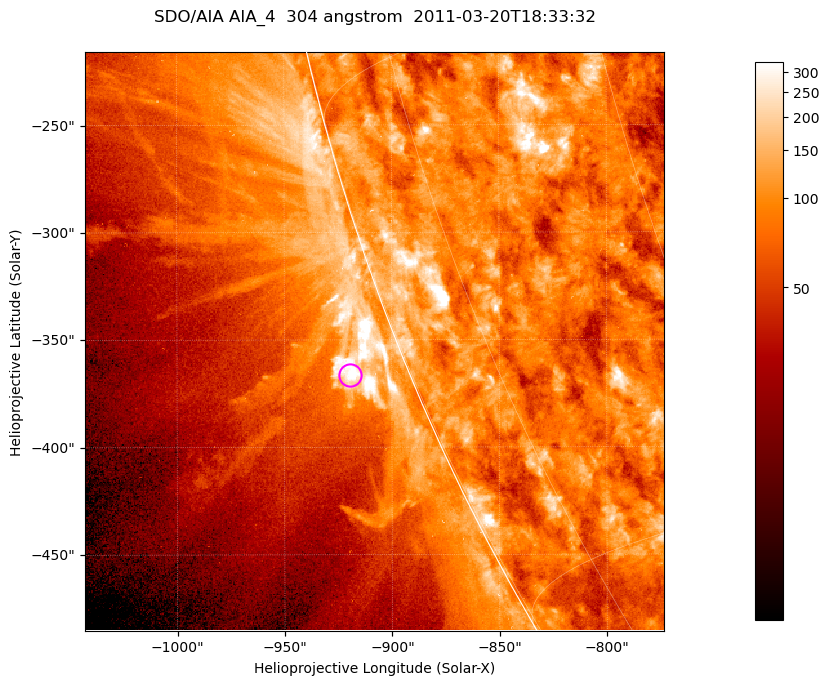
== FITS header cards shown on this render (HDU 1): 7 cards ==
TELESCOP= 'SDO/AIA '           / For AIA: SDO/AIA
INSTRUME= 'AIA_4   '           / For AIA: AIA_ATA1, AIA_ATA2, AIA_ATA3 or AIA_AT
WAVELNTH=                  304 / [angstrom] Wavelength
WAVEUNIT= 'angstrom'           / Wavelength unit: angstrom
DATE-OBS= '2011-03-20T18:33:32.126' / [ISO] Date when observation started; ISO 8
CTYPE1  = 'HPLN-TAN'           / CTYPE1; Typically HPLN
CTYPE2  = 'HPLT-TAN'           / CTYPE2; Typically HPLT

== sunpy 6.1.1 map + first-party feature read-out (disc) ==
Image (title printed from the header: SDO/AIA AIA_4  304 angstrom  2011-03-20T18:33:32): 449 x 449 px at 0.6 arcsec/px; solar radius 964 arcsec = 1606 px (partial field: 1.1% of the solar disc is inside the frame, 45% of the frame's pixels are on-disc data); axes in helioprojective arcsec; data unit not stated in the header (colour bar unlabelled)
Orientation: roll -0.132 deg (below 1 deg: not rotated)
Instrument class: DISC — disc imager (sunpy class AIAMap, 304 A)
Bright regions (active regions / flare kernels): reference = the on-disc median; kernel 5 px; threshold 5 sigma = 153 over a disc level ~87.2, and >= 1.15x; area >= 201 px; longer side >= 5 px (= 3 arcsec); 0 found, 0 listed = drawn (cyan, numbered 1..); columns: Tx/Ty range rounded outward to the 2 arcsec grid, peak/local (2 s.f.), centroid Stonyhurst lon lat
Off-limb structures (1.02-1.3 R_sun): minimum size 100 px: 10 found; the strongest spans PA ~110..115 deg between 1.02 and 1.04 R_sun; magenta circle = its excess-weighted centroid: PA ~110 deg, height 1.03 R_sun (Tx ~-920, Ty ~-366 arcsec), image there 3.6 x the reference